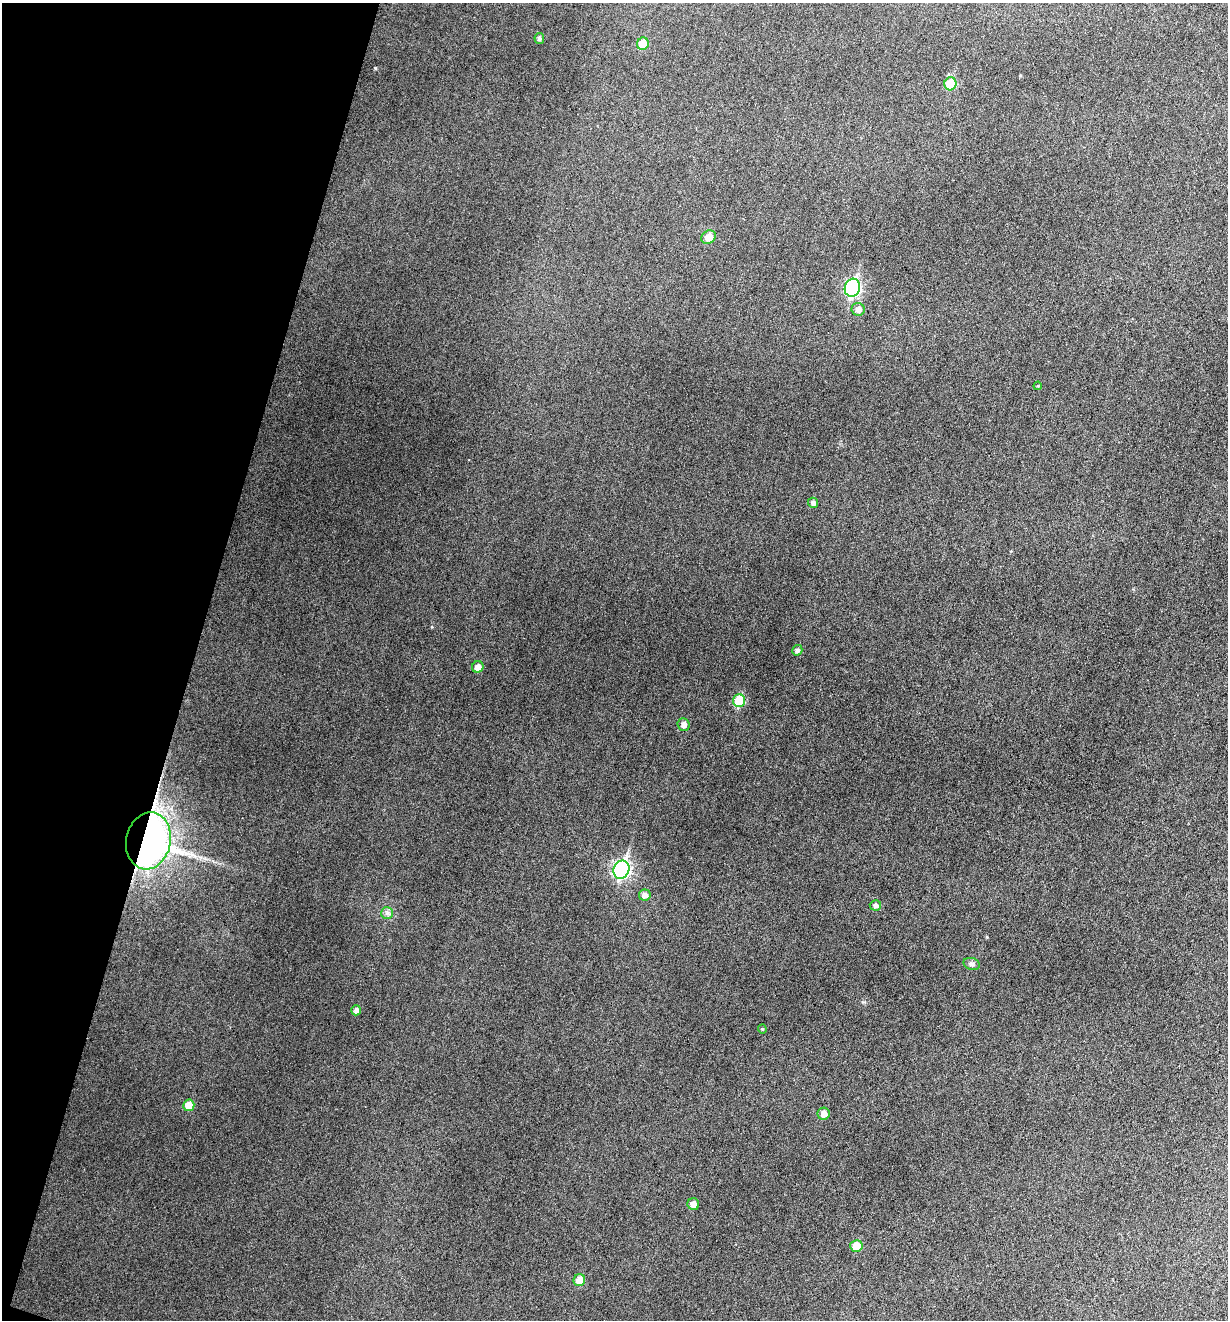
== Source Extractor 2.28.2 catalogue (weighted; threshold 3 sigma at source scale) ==
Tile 9 of 4 x 4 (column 1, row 3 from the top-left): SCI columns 133-1358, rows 1322-2639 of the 5297 x 5275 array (HDU 1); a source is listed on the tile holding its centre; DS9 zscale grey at full resolution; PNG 1230 x 1322 px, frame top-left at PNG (2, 3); each listed source drawn as its Kron ellipse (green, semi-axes under 4 px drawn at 4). Shown black and unused: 16% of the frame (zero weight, under 3 of 6 exposures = <1% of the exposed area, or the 3 px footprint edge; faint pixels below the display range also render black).
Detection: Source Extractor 2.28.2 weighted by HDU 2 'WHT'; one run over the whole footprint, this tile lists its part. Background 0.0601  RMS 0.0063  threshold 0.0259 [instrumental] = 3 sigma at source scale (4.09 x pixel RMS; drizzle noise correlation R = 1.36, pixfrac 0.8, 0.05/0.05 arcsec/px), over >= 5 px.
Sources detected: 25; all 25 listed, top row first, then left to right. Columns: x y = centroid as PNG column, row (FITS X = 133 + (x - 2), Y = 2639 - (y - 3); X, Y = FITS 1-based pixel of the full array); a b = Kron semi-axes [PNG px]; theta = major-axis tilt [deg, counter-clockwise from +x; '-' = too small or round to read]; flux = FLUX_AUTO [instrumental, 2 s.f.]
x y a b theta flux
539 38 5 5 - 1.3
643 44 6 6 - 12
950 84 6 6 - 18
708 237 7 6 - 6.7
852 288 9 7 72 110
858 309 6 6 - 2.9
1038 386 4 3 - 0.59
813 503 5 5 - 2.1
797 650 5 5 - 1.8
478 667 6 5 - 4.2
739 701 6 6 - 23
683 724 6 6 - 3.1
148 841 29 22 78 360
621 870 9 7 68 150
645 895 6 5 - 2.9
875 905 6 5 - 2.1
387 913 6 6 - 1.6
972 964 8 6 -17 1.6
356 1010 5 5 - 2.6
762 1029 4 4 - 0.6
189 1105 6 5 - 8.4
824 1114 6 6 - 3.7
693 1204 6 5 - 3.9
856 1246 6 6 - 8.1
579 1280 6 5 - 7.3
Overlapping masked pixels (flux is a lower limit): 1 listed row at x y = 148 841
Unlisted compact peaks at least as high as the median listed source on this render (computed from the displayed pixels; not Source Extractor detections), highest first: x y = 375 68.